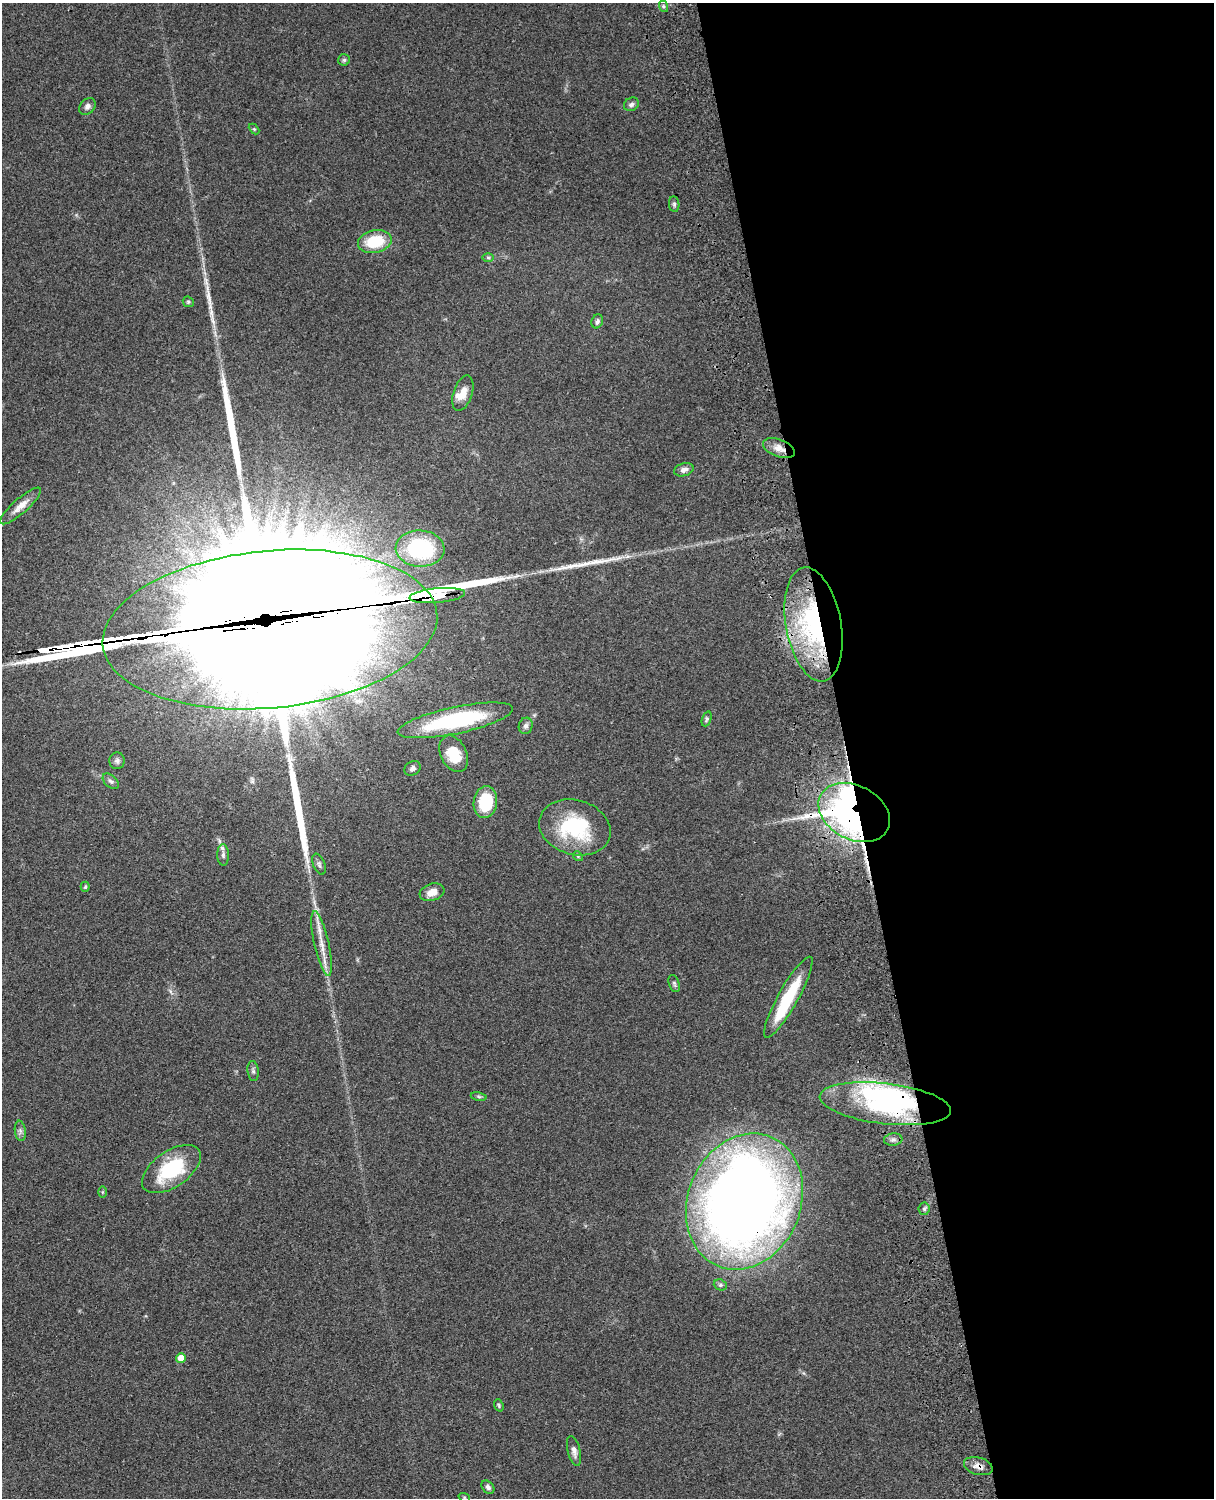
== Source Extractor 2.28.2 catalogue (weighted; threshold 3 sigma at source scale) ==
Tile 8 of 4 x 3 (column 4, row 2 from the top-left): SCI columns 3759-4970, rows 1773-3268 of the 5089 x 4927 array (HDU 1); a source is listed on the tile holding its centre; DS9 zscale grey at full resolution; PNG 1216 x 1500 px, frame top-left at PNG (2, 3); each listed source drawn as its Kron ellipse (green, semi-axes under 4 px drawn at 4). Shown black and unused: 30% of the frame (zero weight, under 3 of 4 exposures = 6% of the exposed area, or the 3 px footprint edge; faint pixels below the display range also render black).
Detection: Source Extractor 2.28.2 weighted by HDU 2 'WHT'; one run over the whole footprint, this tile lists its part. Background 0.0961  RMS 0.0063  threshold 0.0281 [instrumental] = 3 sigma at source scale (4.5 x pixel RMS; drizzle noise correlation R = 1.50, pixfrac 1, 0.05/0.05 arcsec/px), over >= 5 px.
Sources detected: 69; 4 inside a brighter object's white glare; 5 cosmic-ray / hot-pixel residue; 6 long thin detections or spike segments (spike, bleed or trail) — neither listed nor drawn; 2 inside a brighter listed object's ellipse — not listed separately; the other 52 listed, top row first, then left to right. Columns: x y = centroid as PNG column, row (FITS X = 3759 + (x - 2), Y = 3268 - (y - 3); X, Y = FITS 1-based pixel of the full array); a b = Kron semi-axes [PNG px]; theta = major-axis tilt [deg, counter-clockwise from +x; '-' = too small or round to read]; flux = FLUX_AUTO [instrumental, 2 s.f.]
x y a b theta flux
663 6 6 4 -72 0.93
344 60 6 6 - 1.1
631 104 8 6 33 1.8
87 106 9 7 47 2.3
254 129 6 4 -45 0.75
674 204 8 5 -82 1.4
375 241 17 11 12 24
488 258 6 4 -1 0.88
188 302 6 5 - 1.1
597 321 7 5 67 1.9
463 393 18 9 72 7.1
779 448 17 8 -20 5.9
684 470 10 6 16 3
20 506 26 7 41 6.6
420 549 24 18 -3 59
437 596 28 7 5 1700
813 624 58 27 -80 90
270 629 168 78 5 52000
707 719 8 4 69 1.2
455 720 59 13 12 72
526 726 8 7 - 2.1
454 754 19 13 -64 20
117 761 8 7 - 2.1
412 768 9 6 36 2.3
111 781 9 5 -44 1.7
485 802 16 11 82 29
854 813 38 27 -28 370
575 827 36 27 -16 48
223 855 11 6 -89 2.3
578 856 5 4 - 0.79
319 864 11 6 -68 1.9
85 887 5 4 - 0.88
432 892 13 8 18 5.8
322 943 33 7 -78 9.7
674 984 9 5 -72 1.4
788 997 46 10 61 32
253 1071 10 5 -83 1.6
479 1096 8 4 -9 1.2
885 1104 66 20 -7 95
20 1131 10 5 -82 1.9
893 1140 9 6 6 2
171 1169 33 18 35 42
102 1192 6 4 90 0.65
744 1202 70 56 67 770
924 1209 6 5 - 1.4
720 1285 7 5 -20 1.2
181 1358 5 4 - 8.4
499 1405 6 4 -71 0.94
574 1451 15 6 -76 3.3
978 1466 15 8 -16 4
488 1487 7 5 -47 2
464 1497 6 3 -18 0.71
Overlapping masked pixels (flux is a lower limit): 8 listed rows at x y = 779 448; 437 596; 813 624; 270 629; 854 813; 885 1104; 744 1202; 978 1466
Isophote crosses this tile's border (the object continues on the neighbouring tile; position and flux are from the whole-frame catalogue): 1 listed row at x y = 270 629